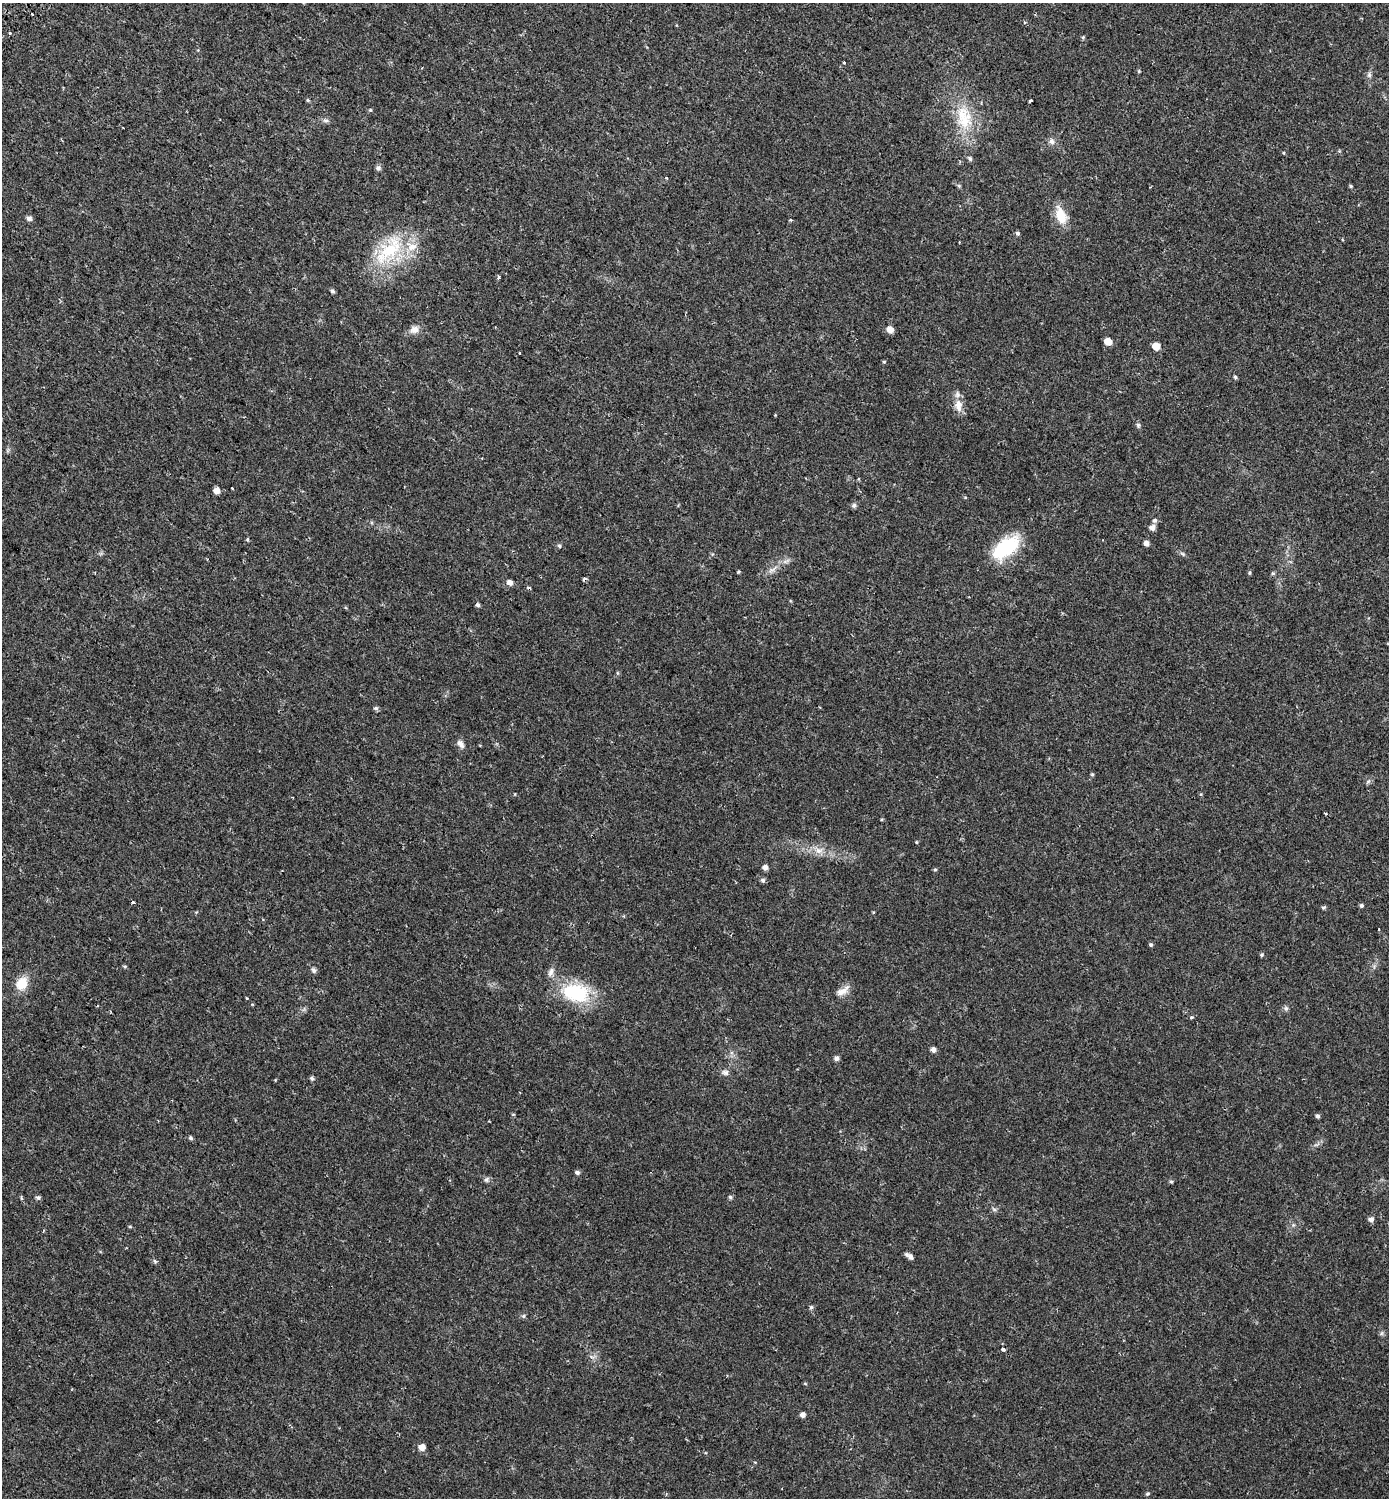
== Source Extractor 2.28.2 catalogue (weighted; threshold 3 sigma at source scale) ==
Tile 11 of 4 x 4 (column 3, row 3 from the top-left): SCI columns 3114-4500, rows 1566-3061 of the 6167 x 6134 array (HDU 1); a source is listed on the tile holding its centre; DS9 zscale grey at full resolution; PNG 1391 x 1500 px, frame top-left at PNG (2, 3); no overlay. Shown black and unused: <1% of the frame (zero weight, under 2 of 3 exposures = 5% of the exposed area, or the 3 px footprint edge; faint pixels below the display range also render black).
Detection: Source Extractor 2.28.2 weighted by HDU 2 'WHT'; one run over the whole footprint, this tile lists its part. Background 0.0158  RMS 0.003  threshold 0.0134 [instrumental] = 3 sigma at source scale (4.5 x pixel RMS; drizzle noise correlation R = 1.50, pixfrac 1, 0.0396/0.0396 arcsec/px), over >= 5 px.
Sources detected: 100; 4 cosmic-ray / hot-pixel residue — not listed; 3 inside a brighter listed object's ellipse — not listed separately; the other 93 listed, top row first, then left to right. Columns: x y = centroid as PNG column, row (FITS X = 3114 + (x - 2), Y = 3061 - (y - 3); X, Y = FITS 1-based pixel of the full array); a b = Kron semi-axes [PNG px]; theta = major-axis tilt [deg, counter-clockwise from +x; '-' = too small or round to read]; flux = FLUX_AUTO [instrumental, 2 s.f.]
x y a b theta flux
32 14 3 3 - 7.2
10 32 3 3 - 1.9
1083 37 5 4 - 0.34
844 62 3 2 - 0.91
1369 75 7 5 -70 0.69
308 100 5 4 - 0.36
1030 101 4 2 - 0.53
370 110 5 4 - 0.33
962 115 31 15 75 9.1
326 120 7 5 -1 0.73
1052 141 8 7 - 1.1
1284 153 4 3 - 0.25
970 159 6 5 - 0.59
378 168 8 6 27 0.68
667 178 3 2 - 0.45
959 186 6 4 -45 0.41
1351 186 5 4 - 0.35
1061 215 22 12 -71 5.5
29 218 6 6 - 1
1017 233 5 4 - 0.68
389 250 52 25 48 20
499 277 4 3 - 2.1
332 291 5 4 - 0.62
414 329 12 10 14 1.9
890 330 7 6 - 2
1108 341 6 5 - 3.2
1156 346 5 5 - 4
884 362 5 4 - 0.3
1235 377 4 4 - 0.48
958 406 17 10 -86 2.8
1138 425 7 6 - 0.54
232 488 3 2 - 0.23
216 490 5 5 - 2
854 505 6 6 - 0.76
1154 520 6 6 - 0.67
1152 527 6 6 - 1.4
247 539 4 4 - 0.39
1146 543 5 4 - 1.3
559 546 6 5 - 0.48
1006 548 37 19 39 15
1183 554 8 4 -32 0.56
773 569 18 4 33 1.6
738 572 5 3 - 0.3
1249 573 6 4 84 0.37
1273 573 5 5 - 0.4
510 582 6 5 - 1.5
478 605 5 4 - 0.67
376 708 6 5 - 0.6
460 744 12 7 -54 1.4
1092 774 5 4 - 0.32
1368 782 7 4 20 0.5
515 794 4 3 - 0.2
916 842 4 4 - 0.24
819 850 12 9 13 2.2
765 867 6 5 - 1.2
935 869 5 4 - 0.35
763 880 6 6 - 0.64
133 902 3 3 - 1.7
1362 905 5 4 - 0.54
1323 907 5 4 - 0.45
1379 930 3 2 - 0.23
1151 945 5 5 - 0.43
1261 955 5 4 - 0.36
314 970 7 6 - 0.72
22 983 16 12 56 4.9
842 991 19 8 33 2.5
576 993 38 25 -10 17
253 1004 4 3 - 0.32
1286 1008 7 6 - 0.64
1191 1017 4 3 - 0.78
933 1049 5 5 - 1.1
837 1058 6 5 - 0.94
725 1072 10 7 -10 1
312 1078 5 5 - 0.6
1317 1116 5 5 - 0.58
191 1138 5 4 - 0.56
577 1172 6 5 - 0.68
486 1179 8 6 51 0.67
1171 1181 5 4 - 0.41
38 1197 6 5 - 0.65
730 1197 6 4 -45 0.42
994 1209 7 5 -30 0.56
1371 1219 6 5 - 1.1
130 1227 5 3 - 0.25
909 1256 9 4 -35 1.2
155 1261 6 4 -71 0.41
811 1307 6 5 - 0.53
523 1316 6 5 - 0.45
1003 1349 4 4 - 0.83
805 1384 5 3 - 0.3
802 1415 5 5 - 1.1
422 1447 7 6 - 2
1148 1494 5 5 - 0.43